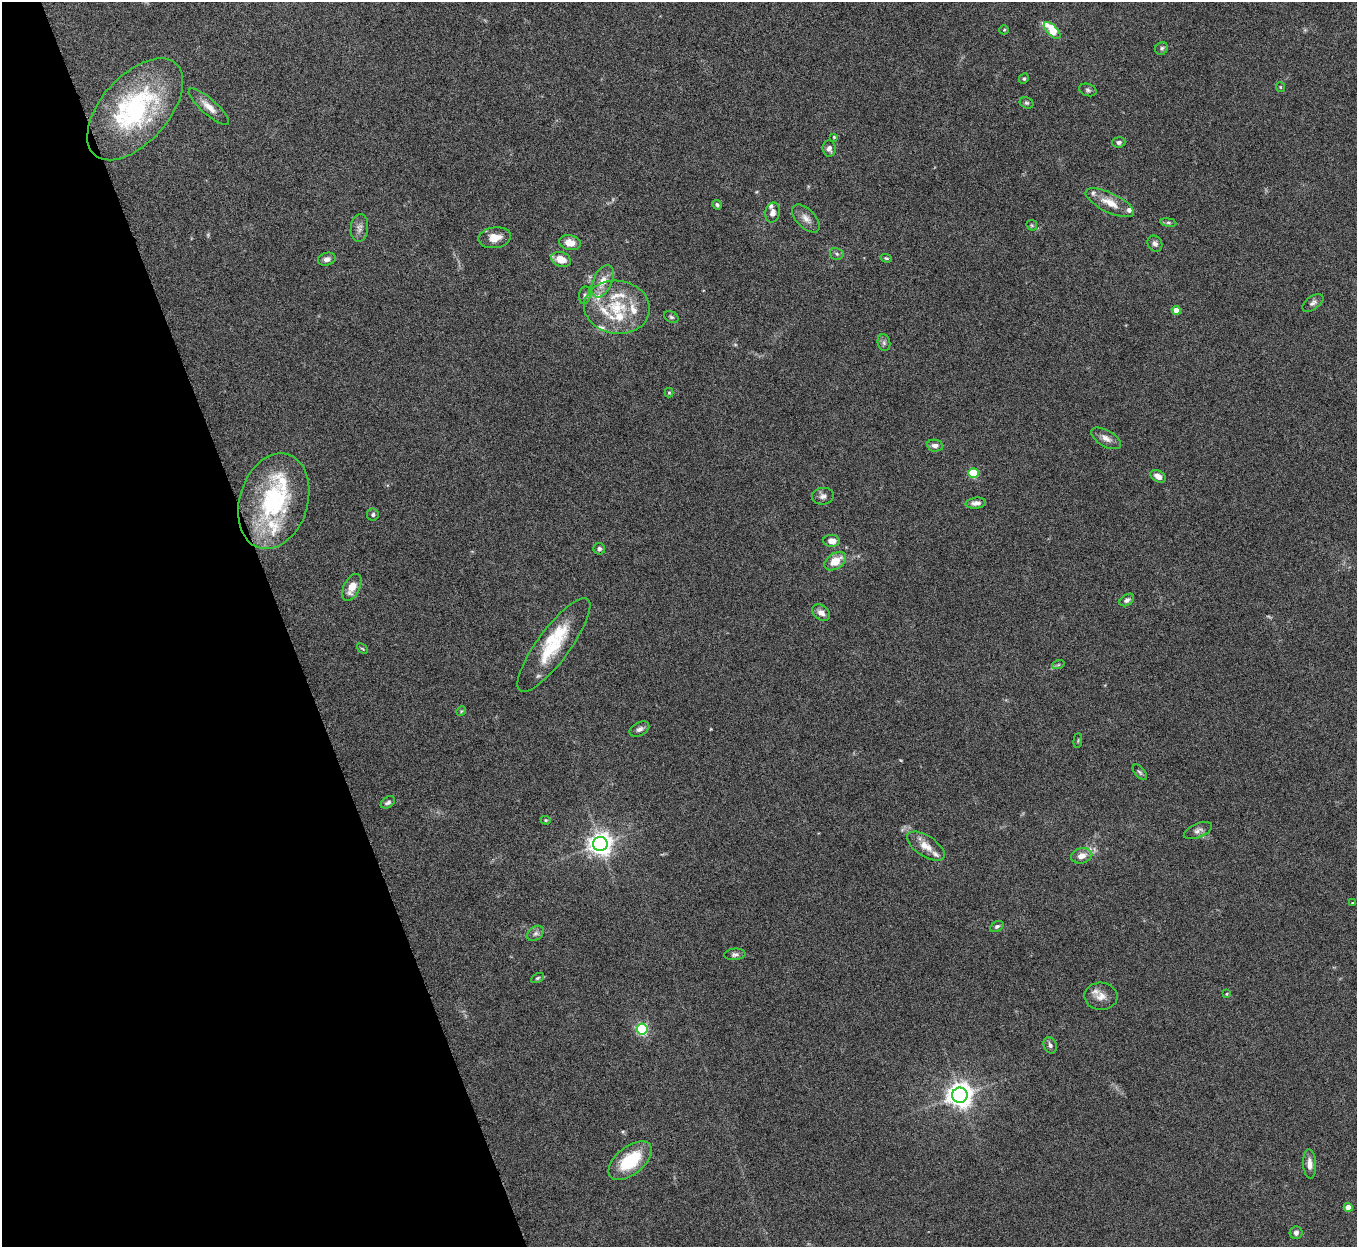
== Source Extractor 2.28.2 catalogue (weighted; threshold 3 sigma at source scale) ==
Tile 5 of 4 x 4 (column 1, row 2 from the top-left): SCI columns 2-1356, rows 2641-3885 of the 5424 x 5404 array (HDU 1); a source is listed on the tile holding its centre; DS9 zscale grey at full resolution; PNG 1359 x 1249 px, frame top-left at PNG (2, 2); each listed source drawn as its Kron ellipse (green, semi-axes under 4 px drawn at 4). Shown black and unused: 21% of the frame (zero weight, under 5 of 10 exposures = <1% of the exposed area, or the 3 px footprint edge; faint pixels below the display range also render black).
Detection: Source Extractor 2.28.2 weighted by HDU 2 'WHT'; one run over the whole footprint, this tile lists its part. Background 0.161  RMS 0.0059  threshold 0.0241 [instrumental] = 3 sigma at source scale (4.09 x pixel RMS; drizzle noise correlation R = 1.36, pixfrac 0.8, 0.05/0.05 arcsec/px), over >= 5 px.
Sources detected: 92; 2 too faint to see at this stretch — neither listed nor drawn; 15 inside a brighter listed object's ellipse — not listed separately; the other 75 listed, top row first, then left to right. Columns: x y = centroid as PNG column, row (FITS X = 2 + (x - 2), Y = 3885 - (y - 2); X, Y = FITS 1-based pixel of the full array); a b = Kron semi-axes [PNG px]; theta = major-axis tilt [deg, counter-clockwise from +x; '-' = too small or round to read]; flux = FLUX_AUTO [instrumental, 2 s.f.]
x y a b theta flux
1004 30 5 4 - 0.62
1052 30 11 5 -46 21
1162 48 7 6 - 1.2
1024 79 5 4 - 0.76
1280 87 5 4 - 0.58
1088 90 9 6 -16 1.4
1027 103 7 5 -28 1.1
209 107 26 7 -42 5.8
135 109 61 33 48 78
834 137 4 4 - 0.58
1119 142 7 5 7 1.5
829 148 8 6 -84 2.4
1110 203 26 9 -26 8.5
717 205 5 4 - 1.2
773 212 10 7 76 2.8
806 218 17 9 -46 4
1168 223 8 4 -8 1
1032 225 6 5 - 0.73
359 228 14 8 84 3
495 238 16 10 9 6.7
570 243 11 7 -11 6.2
1155 244 8 7 - 2
837 254 7 6 - 1.2
886 258 6 3 -18 0.66
327 259 9 6 16 2.3
561 259 10 7 -18 7.2
603 281 17 9 66 7.3
585 295 9 5 82 1.5
1313 303 12 6 36 2
617 307 33 26 -7 29
1176 310 4 4 - 6.9
671 317 8 5 -33 1.1
884 343 8 6 -76 1.5
669 392 5 4 - 0.68
1106 438 16 8 -30 3.8
935 446 8 6 -8 2.4
973 473 5 5 - 24
1158 476 8 5 -28 3.4
823 496 11 8 6 2.6
274 501 49 34 73 70
976 503 10 5 7 2.8
373 515 6 5 - 1.2
831 541 8 6 -1 4.5
599 549 6 5 - 1.3
835 561 12 7 33 8.9
352 587 14 8 63 6.6
1127 600 8 5 33 1.6
821 613 10 7 -40 3.1
554 645 57 16 53 28
362 649 6 3 -43 0.6
1058 665 6 4 19 0.74
461 711 5 4 - 0.62
639 729 10 6 27 2.1
1078 741 7 3 85 0.57
1140 772 9 5 -51 1.1
388 802 8 5 33 1.5
546 820 5 4 - 0.73
1198 831 15 7 23 2.6
600 844 7 7 - 440
926 846 21 10 -33 6.8
1082 856 11 7 13 4.4
1352 903 3 2 - 0.51
997 926 7 5 31 1.2
535 933 9 6 39 1.8
735 954 10 6 5 1.7
537 978 7 4 27 0.87
1226 994 4 3 - 0.44
1101 996 16 13 -3 5.5
642 1029 5 5 - 71
1050 1045 8 6 -69 1.9
960 1095 7 7 - 520
630 1161 25 14 39 25
1310 1164 14 6 -87 3.7
1348 1207 4 4 - 7.1
1296 1233 6 6 - 1.9